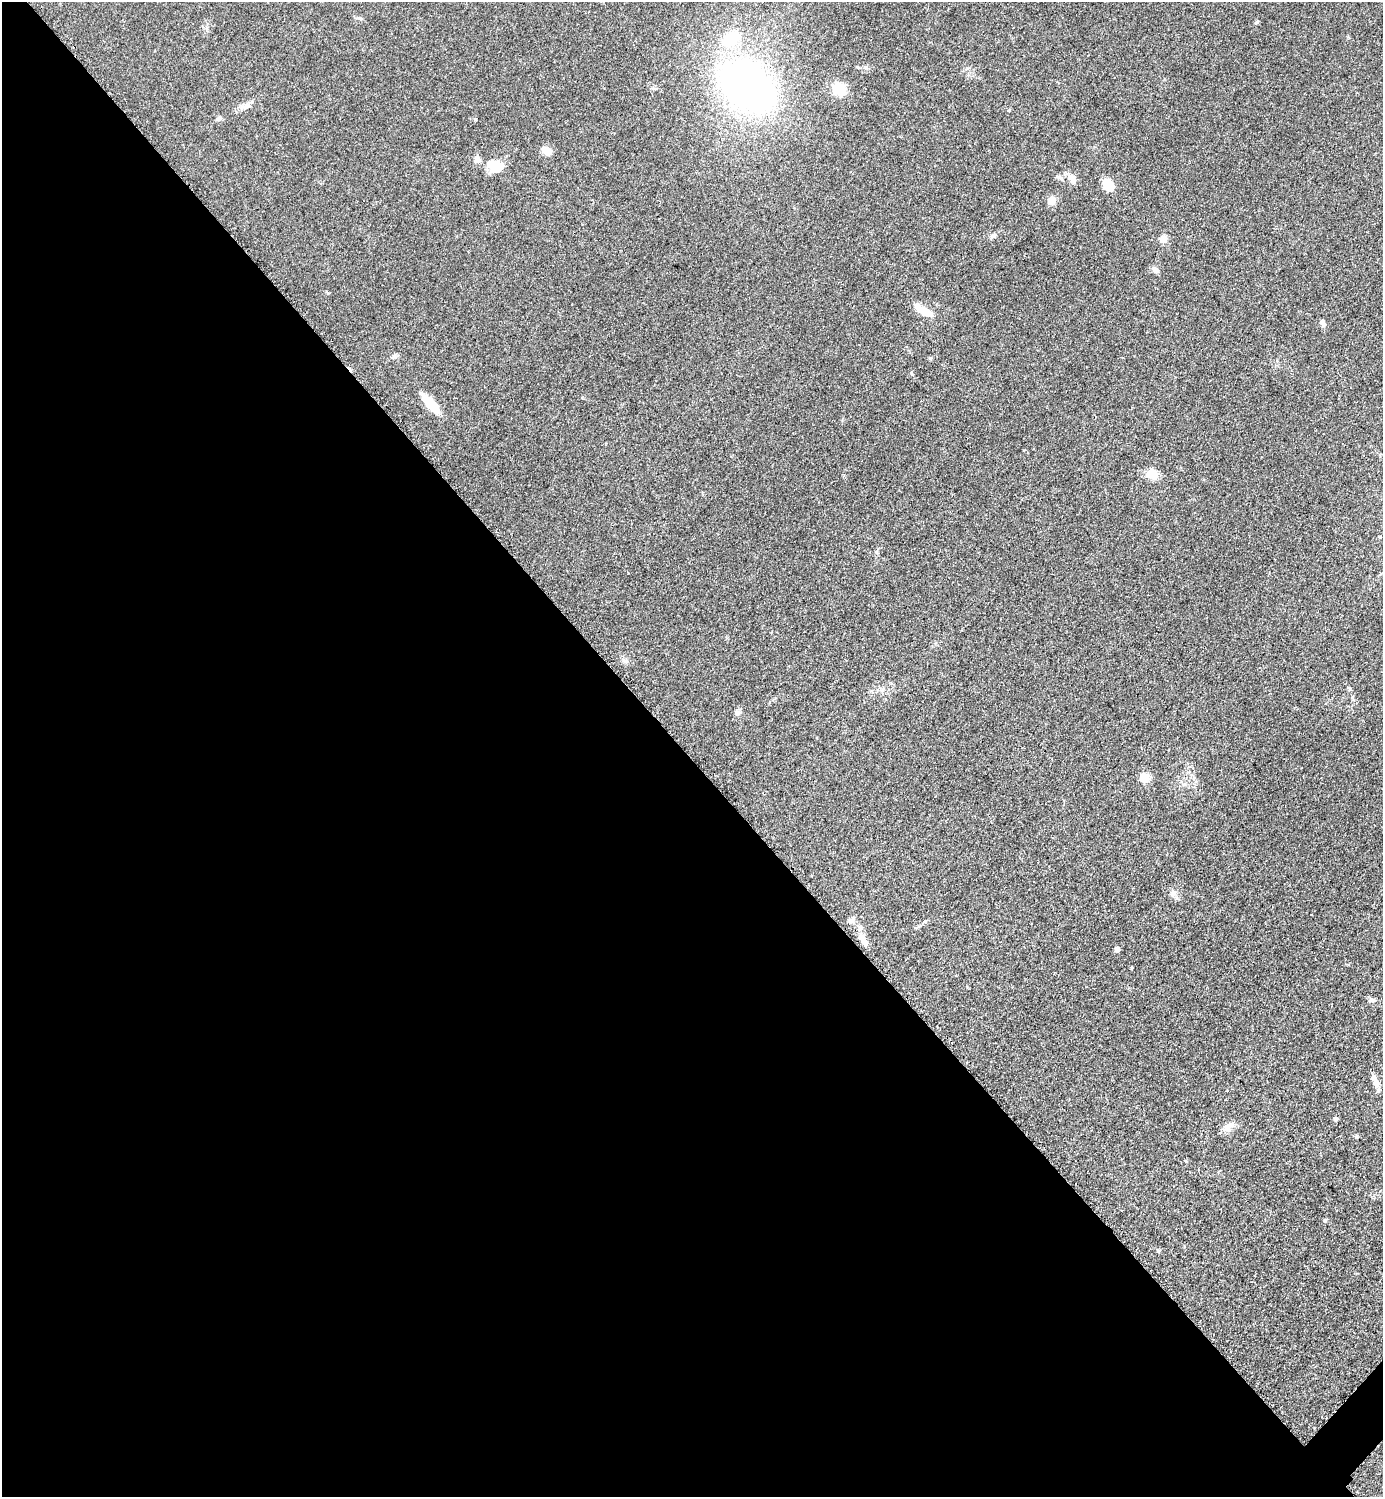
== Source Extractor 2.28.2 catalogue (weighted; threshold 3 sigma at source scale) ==
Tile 9 of 4 x 4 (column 1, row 3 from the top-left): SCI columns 314-1694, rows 1677-3171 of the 6350 x 6350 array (HDU 1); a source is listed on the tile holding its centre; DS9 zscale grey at full resolution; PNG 1385 x 1499 px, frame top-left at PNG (2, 2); no overlay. Shown black and unused: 50% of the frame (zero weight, under 2 of 3 exposures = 1% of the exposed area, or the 3 px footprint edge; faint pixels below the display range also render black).
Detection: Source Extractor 2.28.2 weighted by HDU 2 'WHT'; one run over the whole footprint, this tile lists its part. Background 0.0786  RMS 0.0077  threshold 0.0346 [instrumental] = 3 sigma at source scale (4.5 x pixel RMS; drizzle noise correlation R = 1.50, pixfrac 1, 0.05/0.05 arcsec/px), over >= 5 px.
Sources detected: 40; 2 inside a brighter listed object's ellipse — not listed separately; the other 38 listed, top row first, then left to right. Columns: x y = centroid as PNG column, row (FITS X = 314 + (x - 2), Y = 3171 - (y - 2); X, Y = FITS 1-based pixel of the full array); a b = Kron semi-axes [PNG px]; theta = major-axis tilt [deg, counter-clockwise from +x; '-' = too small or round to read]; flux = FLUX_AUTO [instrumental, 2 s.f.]
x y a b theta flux
1256 22 6 5 - 1
730 39 22 15 37 27
747 86 42 29 -38 420
654 88 6 4 -19 1
839 89 16 13 -38 14
246 106 9 7 51 3.1
219 118 10 6 30 2
475 119 5 4 - 1
546 151 13 9 -29 5.9
495 165 24 12 -17 14
1071 177 13 8 -32 5
1108 184 13 10 -51 12
1052 201 5 5 - 21
992 236 8 6 41 2
1163 239 9 8 - 4.8
1155 270 9 6 -45 2.7
923 311 25 8 -31 12
1322 323 9 5 -66 2.8
394 356 8 4 45 1.5
930 358 5 4 - 0.97
911 373 5 3 - 0.78
430 404 28 8 -47 18
1152 474 12 10 -26 10
1379 537 3 3 - 0.69
625 661 10 5 -10 2.2
737 713 9 4 -9 1.4
1144 778 10 9 - 9.2
1173 893 10 6 40 2.8
851 920 9 7 29 2.6
862 939 13 9 -58 5.2
1117 949 5 4 - 3.5
1371 1000 9 5 5 2.1
1376 1082 13 8 -77 5
1335 1119 4 4 - 2.2
1228 1126 19 8 39 5.4
1356 1136 6 4 -1 1
1325 1220 5 4 - 0.92
1158 1251 4 4 - 1.1
Unlisted compact peaks at least as high as the median listed source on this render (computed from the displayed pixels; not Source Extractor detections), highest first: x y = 328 293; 1350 689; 1131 968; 1009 110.